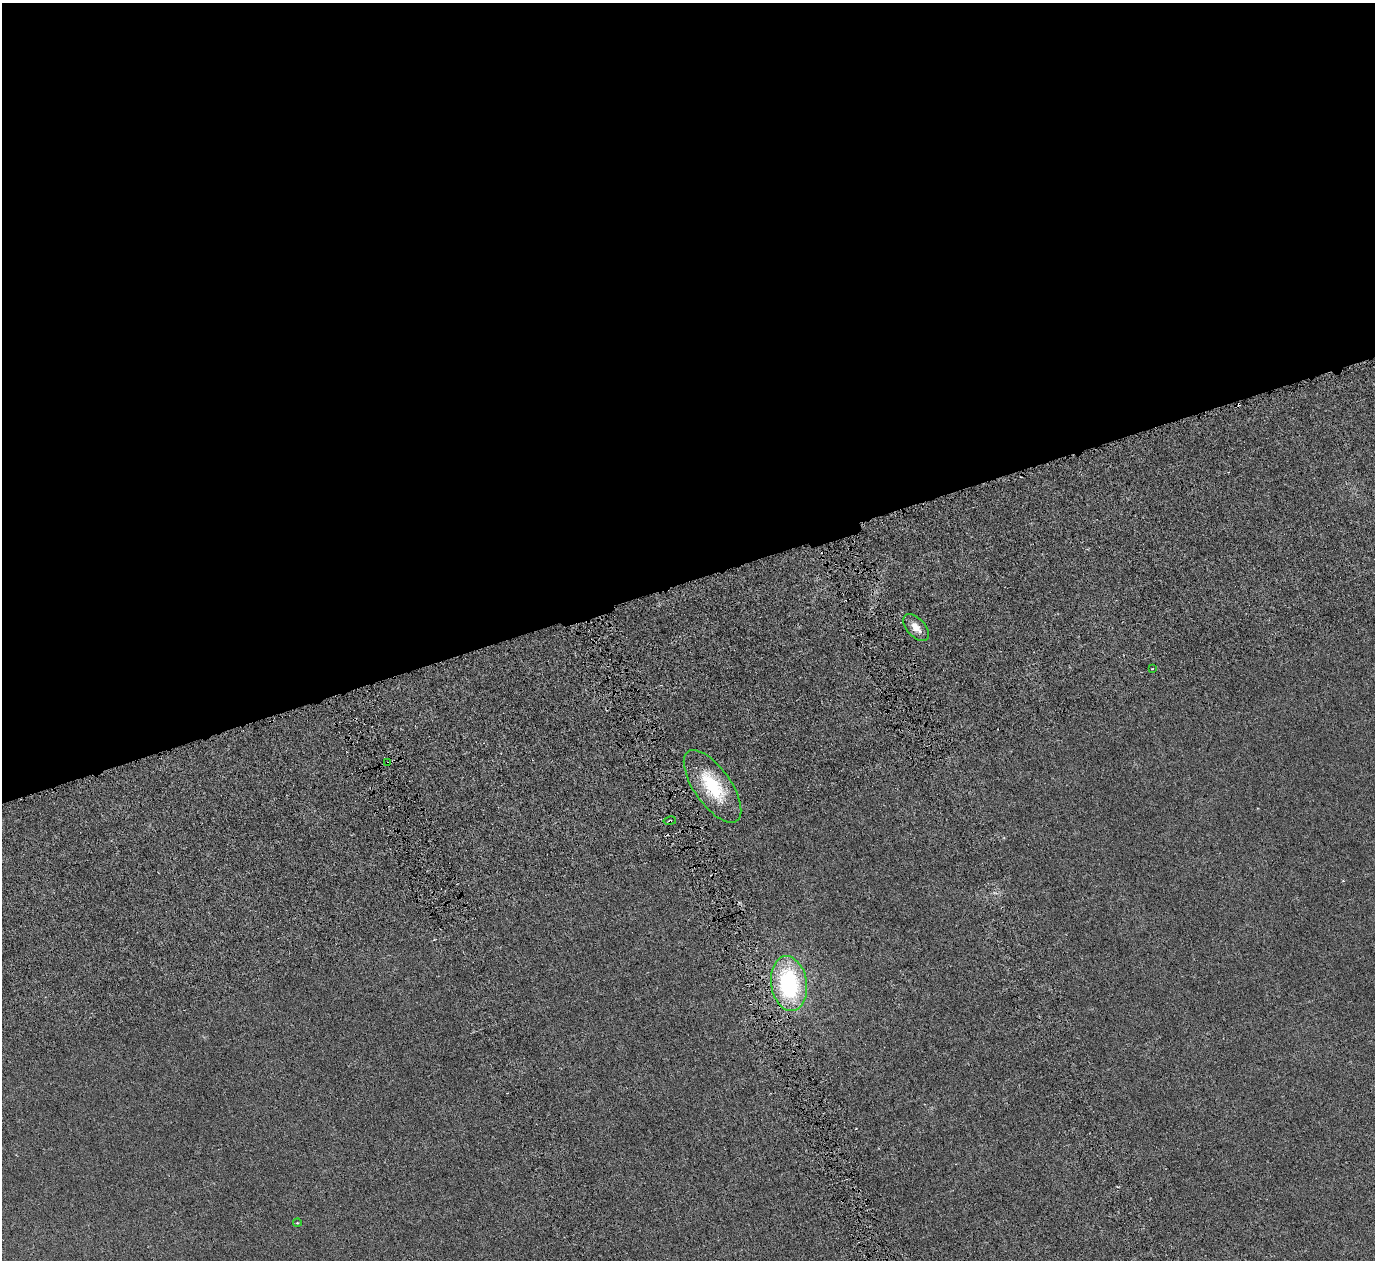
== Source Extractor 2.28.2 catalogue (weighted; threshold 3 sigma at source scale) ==
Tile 2 of 4 x 4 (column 2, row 1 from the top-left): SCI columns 1694-3066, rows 4257-5514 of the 6128 x 6110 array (HDU 1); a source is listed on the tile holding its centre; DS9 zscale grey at full resolution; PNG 1377 x 1262 px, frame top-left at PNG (2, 3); each listed source drawn as its Kron ellipse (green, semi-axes under 4 px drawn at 4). Shown black and unused: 46% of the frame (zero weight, under 4 of 8 exposures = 20% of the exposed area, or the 3 px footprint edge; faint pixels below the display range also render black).
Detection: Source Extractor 2.28.2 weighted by HDU 2 'WHT'; one run over the whole footprint, this tile lists its part. Background 0.00281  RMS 0.0015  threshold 0.00606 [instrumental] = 3 sigma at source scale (4.09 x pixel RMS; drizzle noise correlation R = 1.36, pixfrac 0.8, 0.05/0.05 arcsec/px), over >= 5 px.
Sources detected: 9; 2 cosmic-ray / hot-pixel residue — neither listed nor drawn; the other 7 listed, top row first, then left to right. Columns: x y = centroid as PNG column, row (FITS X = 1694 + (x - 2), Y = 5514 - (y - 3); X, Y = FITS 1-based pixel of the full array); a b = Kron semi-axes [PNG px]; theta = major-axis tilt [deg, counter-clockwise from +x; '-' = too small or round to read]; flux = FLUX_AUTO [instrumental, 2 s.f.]
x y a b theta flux
916 627 16 9 -47 1.3
1152 669 4 2 - 0.086
387 763 3 2 - 0.15
713 786 42 18 -55 7.1
670 821 6 3 10 0.19
789 984 27 18 -81 16
297 1223 4 3 - 0.11
Overlapping masked pixels (flux is a lower limit): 2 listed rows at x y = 387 763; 670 821